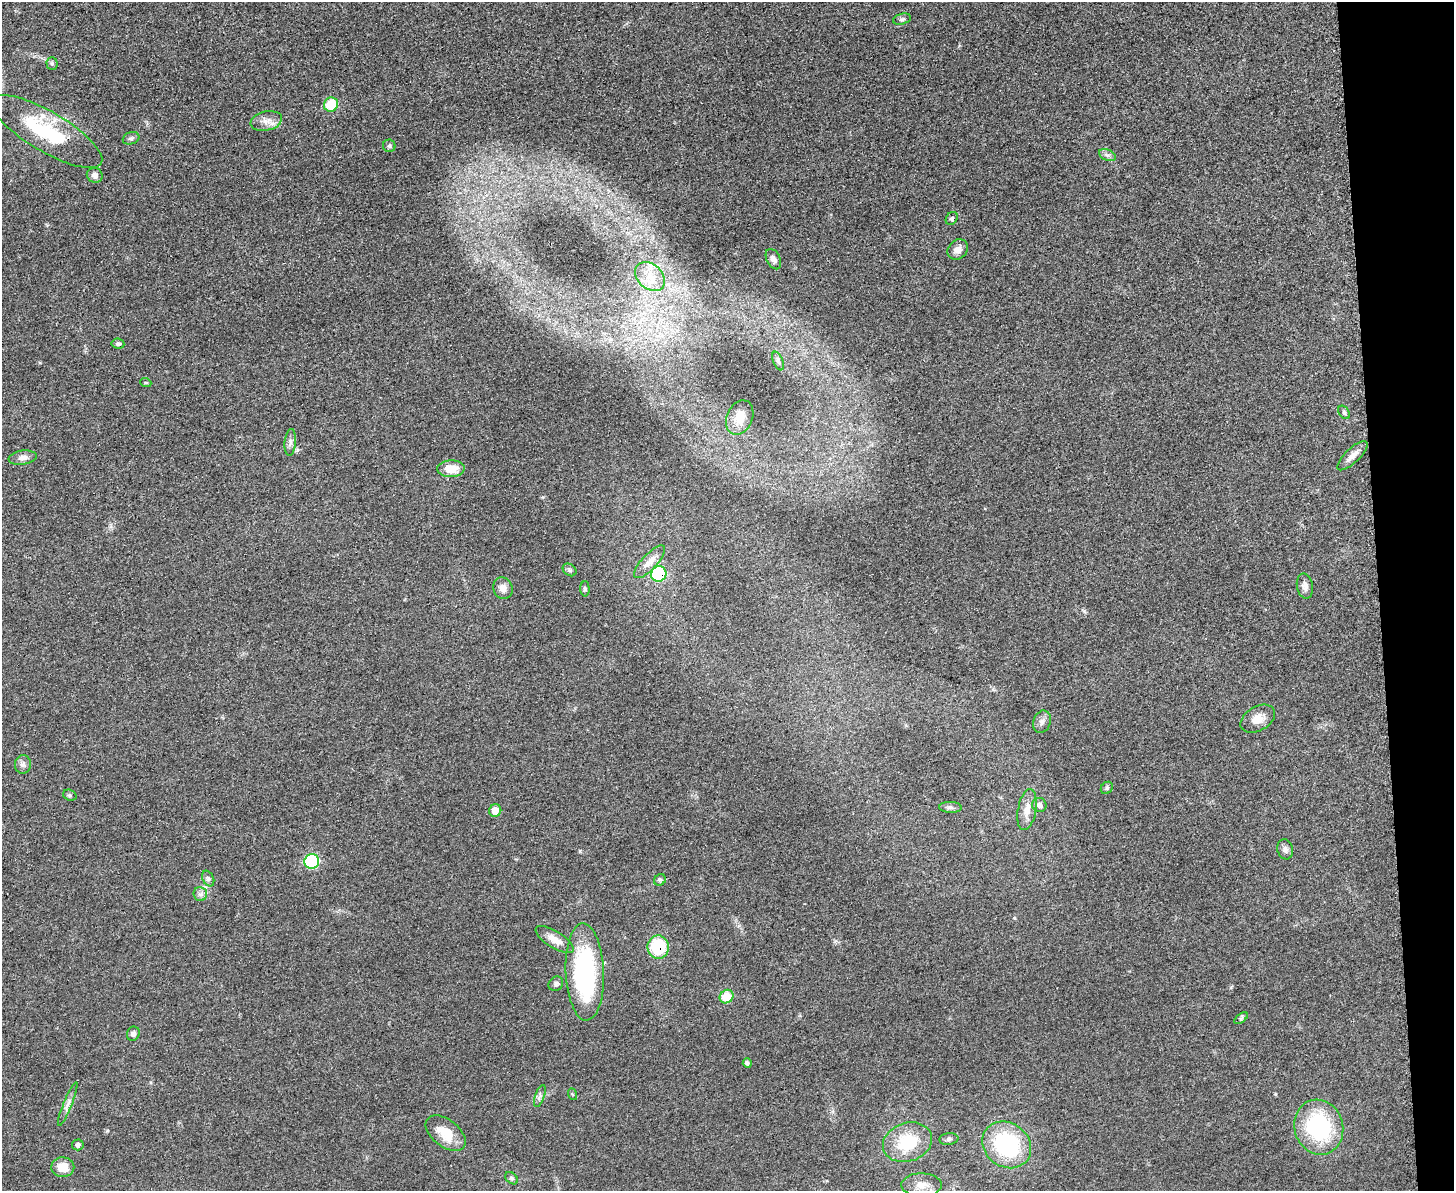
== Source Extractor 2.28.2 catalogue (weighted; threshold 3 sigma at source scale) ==
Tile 9 of 3 x 4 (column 3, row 3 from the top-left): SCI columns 3044-4495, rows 1195-2383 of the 4750 x 4766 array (HDU 1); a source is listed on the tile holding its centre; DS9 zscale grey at full resolution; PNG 1456 x 1193 px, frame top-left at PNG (2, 2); each listed source drawn as its Kron ellipse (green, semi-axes under 4 px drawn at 4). Shown black and unused: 5% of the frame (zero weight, under 3 of 5 exposures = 1% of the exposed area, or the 3 px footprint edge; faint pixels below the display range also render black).
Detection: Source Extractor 2.28.2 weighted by HDU 2 'WHT'; one run over the whole footprint, this tile lists its part. Background 0.0467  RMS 0.0056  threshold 0.025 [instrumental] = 3 sigma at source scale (4.5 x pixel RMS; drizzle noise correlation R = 1.50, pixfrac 1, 0.05/0.05 arcsec/px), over >= 5 px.
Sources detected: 63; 1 inside a brighter listed object's ellipse — not listed separately; the other 62 listed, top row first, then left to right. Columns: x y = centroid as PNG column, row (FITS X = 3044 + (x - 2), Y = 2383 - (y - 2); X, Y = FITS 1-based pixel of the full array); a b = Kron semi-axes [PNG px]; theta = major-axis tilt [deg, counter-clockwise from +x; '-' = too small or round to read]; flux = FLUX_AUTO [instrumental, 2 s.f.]
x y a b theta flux
902 19 9 5 14 1.3
52 63 6 5 - 1.1
331 105 7 7 - 18
266 121 16 9 13 4.6
47 131 63 20 -30 43
131 138 8 6 18 1.5
389 146 6 6 - 1
1107 155 9 5 -24 1.7
95 175 8 7 - 2.8
952 218 7 5 53 1.1
958 250 11 9 46 4
773 259 11 7 -63 2.6
650 277 17 12 -43 8.6
118 344 6 5 - 1.1
778 361 10 5 -67 1.4
146 383 5 3 - 0.54
1344 412 7 5 -53 1.1
740 417 18 13 67 7.5
290 442 13 5 84 2
1353 456 20 7 43 4.3
23 458 14 7 8 3
451 469 14 8 2 9.7
650 562 21 7 47 4.8
570 570 7 5 -37 1.2
659 574 8 7 - 37
1305 586 12 8 -80 3
503 588 11 9 -70 3.8
585 589 7 4 -89 1
1258 719 19 12 30 6.5
1042 722 11 8 70 2.5
23 764 9 8 - 2.2
1107 788 7 5 46 0.98
70 795 7 5 -20 1
1039 805 7 7 - 2.2
950 807 11 5 -3 1.6
495 810 6 6 - 7.1
1027 810 21 9 80 5.9
1285 849 10 7 -74 2.2
312 862 7 7 - 48
208 878 8 5 -63 1.5
660 880 6 5 - 1
200 894 7 7 - 1.8
555 940 22 8 -32 6.3
658 947 11 10 - 26
585 972 48 19 -88 79
556 984 8 7 - 1.4
727 997 7 6 - 13
1241 1018 8 4 37 0.83
133 1034 7 6 - 1.7
747 1063 5 4 - 1.2
572 1094 6 4 -70 0.58
540 1096 11 4 70 1.7
68 1104 23 4 68 2.8
1319 1127 28 24 -72 52
446 1133 23 13 -38 13
949 1139 9 6 7 1.5
907 1142 25 19 19 27
78 1145 6 5 - 1.6
1007 1145 26 22 -37 57
63 1167 11 10 - 7.6
512 1178 7 5 -41 1.1
922 1185 20 11 0 7.8
Overlapping masked pixels (flux is a lower limit): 2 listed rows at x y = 659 574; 658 947
Unlisted compact peaks at least as high as the median listed source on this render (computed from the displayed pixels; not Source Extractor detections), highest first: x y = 580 851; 1084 611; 107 1131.